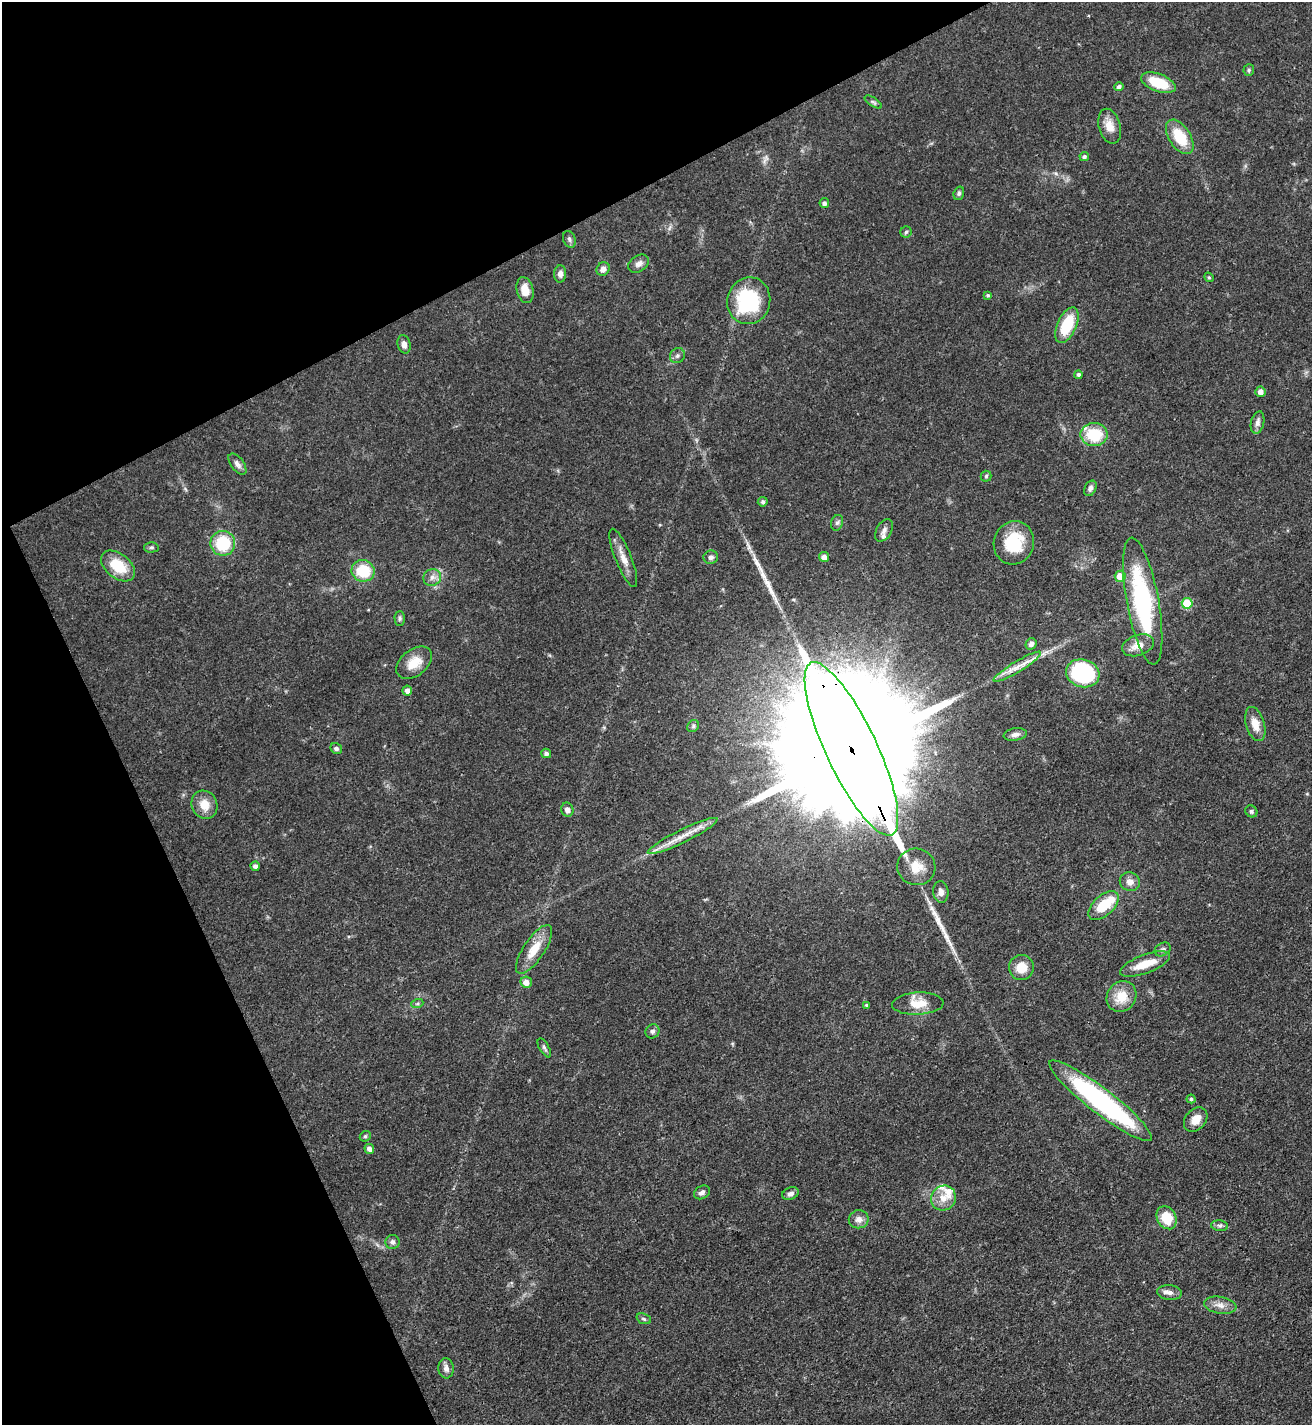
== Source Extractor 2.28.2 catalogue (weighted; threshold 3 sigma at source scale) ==
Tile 5 of 4 x 4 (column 1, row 2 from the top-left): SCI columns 157-1466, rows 2851-4273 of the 5688 x 5698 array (HDU 1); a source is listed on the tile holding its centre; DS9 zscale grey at full resolution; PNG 1314 x 1427 px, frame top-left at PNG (2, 2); each listed source drawn as its Kron ellipse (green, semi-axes under 4 px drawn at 4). Shown black and unused: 25% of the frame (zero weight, under 3 of 4 exposures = <1% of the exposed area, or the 3 px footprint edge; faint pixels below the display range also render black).
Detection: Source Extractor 2.28.2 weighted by HDU 2 'WHT'; one run over the whole footprint, this tile lists its part. Background 0.0609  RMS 0.0039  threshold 0.0177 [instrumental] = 3 sigma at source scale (4.5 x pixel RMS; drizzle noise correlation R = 1.50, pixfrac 1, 0.05/0.05 arcsec/px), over >= 5 px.
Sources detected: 98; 1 inside a brighter object's white glare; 2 long thin detections or spike segments (spike, bleed or trail) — neither listed nor drawn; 3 inside a brighter listed object's ellipse — not listed separately; the other 92 listed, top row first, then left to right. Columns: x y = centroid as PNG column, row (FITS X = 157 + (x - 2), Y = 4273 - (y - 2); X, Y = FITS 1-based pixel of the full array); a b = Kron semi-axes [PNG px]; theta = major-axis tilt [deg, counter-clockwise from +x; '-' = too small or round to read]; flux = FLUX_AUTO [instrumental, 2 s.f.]
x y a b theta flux
1249 70 6 5 - 0.69
1158 83 18 8 -21 13
1119 87 5 4 - 1.2
873 102 10 4 -33 0.79
1110 126 18 10 -75 4.8
1180 137 19 10 -56 13
1084 157 5 4 - 0.99
959 193 7 5 72 0.86
824 203 5 4 - 1.1
906 232 6 5 - 0.78
569 239 8 6 -70 1.1
638 264 11 8 35 2
603 269 7 6 - 2.3
560 274 8 6 86 1.7
1209 277 5 4 - 0.48
525 290 13 8 -77 4.6
988 295 4 4 - 0.59
749 301 23 21 74 32
1067 325 19 9 66 15
404 344 9 6 -75 1.9
677 356 8 7 - 1.1
1079 375 4 4 - 1.1
1260 392 5 5 - 2.3
1258 422 11 6 77 1.8
1094 435 13 11 0 14
237 464 12 6 -53 1.8
986 476 5 5 - 0.64
1090 488 8 5 64 1.4
763 502 5 5 - 0.95
837 523 8 6 72 1
884 530 12 7 61 2.1
223 543 12 12 - 17
1014 543 22 20 70 16
151 547 7 5 2 0.82
711 557 7 6 - 1.5
824 557 5 5 - 2.2
623 558 31 8 -68 4.5
118 566 19 12 -38 11
363 571 11 10 - 13
1120 576 5 5 - 6.9
432 577 9 8 - 2.1
1143 601 64 16 -80 52
1187 603 5 5 - 13
400 618 7 5 -89 0.79
1031 644 6 5 - 1.5
1138 645 16 10 18 4.8
414 663 20 13 38 6.9
1017 667 27 5 31 4.5
1083 673 17 14 -16 39
407 691 5 4 - 1.8
1255 724 17 9 -73 4.9
693 726 6 5 - 0.73
1015 734 12 6 8 1.6
336 748 6 5 - 0.98
851 749 95 25 -65 42000
546 753 5 4 - 1.2
204 805 14 12 -64 5.6
567 810 7 6 - 1.8
1251 811 6 5 - 0.83
683 836 39 6 26 6.4
255 866 4 4 - 1.4
916 867 19 18 - 7.2
1130 882 10 9 - 2.7
941 892 11 7 -82 2.3
1104 906 18 10 43 11
534 949 28 10 56 7.6
1163 949 8 6 31 1.1
1145 964 26 9 21 8.2
1021 967 12 12 - 6.1
526 982 6 5 - 2.8
1121 996 16 14 53 8.2
417 1004 6 4 19 0.66
918 1004 26 11 3 7.1
867 1005 4 3 - 0.78
652 1031 7 6 - 1.2
544 1048 10 4 -60 0.92
1191 1099 4 4 - 0.64
1100 1101 64 12 -37 80
1196 1119 14 10 50 4.4
365 1136 6 5 - 0.65
369 1149 5 4 - 1.8
702 1192 8 6 28 1.3
790 1194 8 6 22 1.6
943 1198 13 12 - 4.9
1167 1218 12 9 -61 9
859 1219 10 9 - 2.6
1220 1226 8 5 -6 0.97
392 1242 7 7 - 1.2
1169 1293 12 7 -5 2.1
1220 1305 16 8 -9 2.9
644 1319 7 5 -20 0.78
446 1368 10 7 -86 2
Overlapping masked pixels (flux is a lower limit): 1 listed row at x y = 851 749